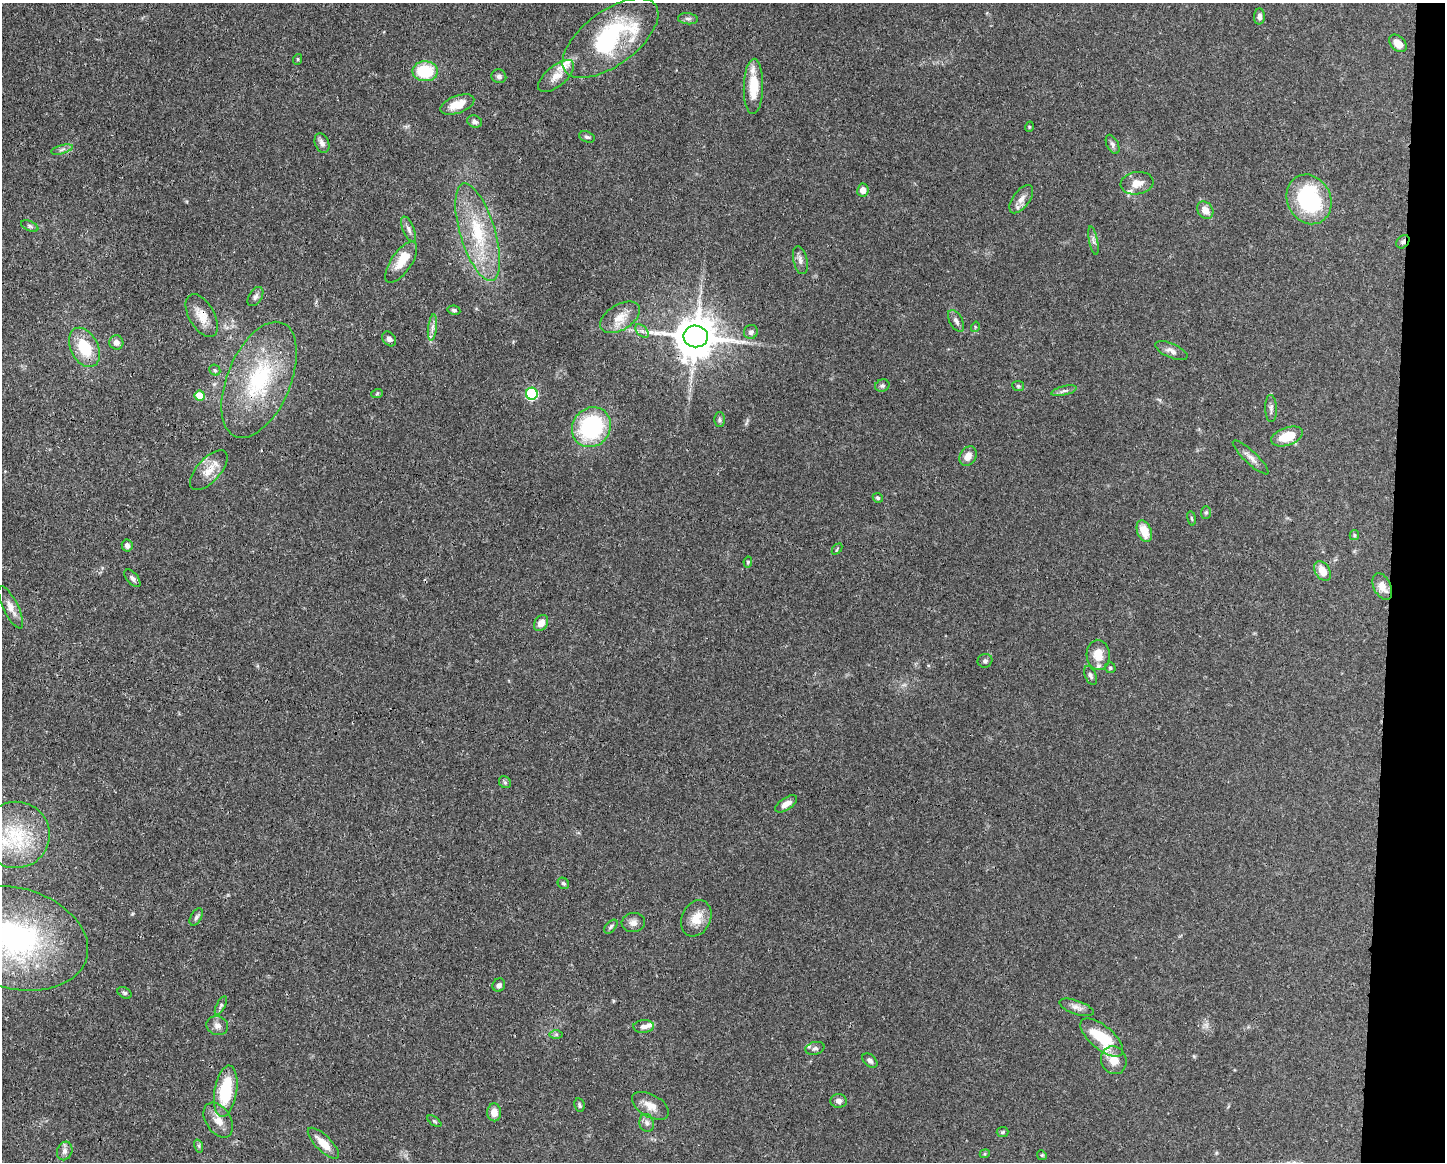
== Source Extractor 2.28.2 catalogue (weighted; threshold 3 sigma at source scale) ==
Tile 6 of 3 x 4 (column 3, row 2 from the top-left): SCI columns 3001-4443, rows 2326-3485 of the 4668 x 4652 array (HDU 1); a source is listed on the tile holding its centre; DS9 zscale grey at full resolution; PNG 1447 x 1164 px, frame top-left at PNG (2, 3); each listed source drawn as its Kron ellipse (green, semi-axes under 4 px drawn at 4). Shown black and unused: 4% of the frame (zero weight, under 3 of 4 exposures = <1% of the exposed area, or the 3 px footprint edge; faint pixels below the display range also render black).
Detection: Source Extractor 2.28.2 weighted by HDU 2 'WHT'; one run over the whole footprint, this tile lists its part. Background 0.0443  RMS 0.0029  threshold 0.0129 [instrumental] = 3 sigma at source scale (4.5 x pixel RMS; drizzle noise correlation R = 1.50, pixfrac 1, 0.05/0.05 arcsec/px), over >= 5 px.
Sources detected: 113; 5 inside a brighter listed object's ellipse — not listed separately; the other 108 listed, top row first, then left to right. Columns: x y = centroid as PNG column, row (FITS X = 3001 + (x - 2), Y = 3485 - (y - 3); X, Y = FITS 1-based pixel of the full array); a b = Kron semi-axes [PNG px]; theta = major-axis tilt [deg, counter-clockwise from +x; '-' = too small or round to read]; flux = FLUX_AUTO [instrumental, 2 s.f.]
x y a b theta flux
1259 16 8 5 86 1
688 19 10 5 -5 0.79
610 38 56 27 36 35
1398 43 10 7 -44 3.2
298 59 5 3 - 0.27
425 71 13 10 -2 12
499 76 7 7 - 0.83
556 76 22 10 39 3.1
753 86 27 9 89 8
457 104 18 8 20 4.3
475 122 7 6 - 0.82
1029 127 5 3 - 0.25
587 137 8 5 -22 0.63
322 143 10 7 -69 1.4
1113 144 10 6 -64 0.86
62 149 11 3 15 0.74
1137 183 16 11 8 2.8
863 190 6 5 - 1.9
1021 199 16 8 54 2.1
1309 199 25 21 -64 27
1205 210 9 7 -54 2.7
30 226 9 5 -25 0.63
409 229 14 5 -67 1.1
478 232 51 17 -73 18
1093 241 14 3 -79 0.86
1403 242 7 5 46 0.74
800 260 14 7 -77 1.4
401 262 24 10 56 5
255 297 11 6 57 0.88
454 310 6 4 -11 0.62
202 316 23 12 -60 4.1
620 317 22 12 32 4.2
956 321 12 6 -61 1.1
975 327 5 3 - 0.3
432 328 13 4 83 1.2
642 331 8 5 -45 0.8
751 332 7 6 - 0.86
696 336 12 11 - 1100
389 339 8 6 -51 1.2
116 342 7 7 - 1.4
84 347 21 13 -63 11
1171 351 17 7 -24 1.6
215 370 6 5 - 0.46
259 380 61 31 67 29
882 386 7 6 - 0.65
1018 386 6 5 - 0.55
1064 391 13 4 13 0.9
377 394 6 3 20 0.31
532 394 6 6 - 30
200 396 5 5 - 8
1271 408 13 6 -88 1
719 420 7 5 90 0.6
591 427 21 18 52 28
1287 436 16 8 19 6.9
968 456 10 8 58 2.3
1251 457 24 6 -43 1.9
209 470 25 11 48 4.3
878 498 5 4 - 0.44
1206 512 6 5 - 0.46
1192 518 7 3 -80 0.35
1144 531 11 7 -70 4.8
1354 535 5 4 - 0.35
127 545 6 5 - 1
837 549 6 4 48 0.36
748 562 5 4 - 0.36
1323 571 10 7 -58 3.6
132 578 10 5 -48 0.93
1382 586 14 8 -65 2.9
11 607 23 7 -64 2.7
541 623 9 6 57 2.5
1098 655 15 11 -85 4.6
985 661 7 6 - 0.8
1110 668 5 5 - 0.43
1090 675 10 5 -66 0.82
505 782 6 5 - 0.52
786 804 13 6 34 2.1
16 835 34 33 - 18
563 883 6 5 - 0.54
196 917 9 5 61 0.77
696 918 19 14 65 4.5
633 923 12 9 12 1.5
611 927 8 5 47 0.57
15 938 75 50 -16 70
499 985 7 6 - 0.82
125 993 7 5 -30 0.56
221 1006 10 4 63 0.64
1076 1007 18 7 -19 1.6
217 1026 11 9 -17 1.4
644 1026 10 6 3 1.3
556 1034 6 4 1 0.45
1102 1038 26 11 -40 12
815 1048 10 6 15 0.94
1114 1060 14 12 -66 3.7
870 1061 9 5 -40 0.88
226 1091 26 11 81 15
839 1101 8 7 - 1.3
579 1105 7 5 -81 0.55
650 1106 20 11 -30 3.2
494 1112 9 7 -89 2.5
218 1120 19 12 -57 3.4
434 1121 8 4 -35 0.39
647 1123 9 7 -78 1.2
1003 1132 6 5 - 0.38
323 1143 20 7 -45 4.1
199 1146 7 4 -72 0.47
65 1151 9 7 69 1.3
985 1154 5 4 - 0.35
1042 1155 5 4 - 0.35
Overlapping masked pixels (flux is a lower limit): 5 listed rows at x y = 1403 242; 202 316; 696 336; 1382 586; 15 938
Isophote crosses this tile's border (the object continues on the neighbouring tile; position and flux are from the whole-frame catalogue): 1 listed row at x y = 15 938